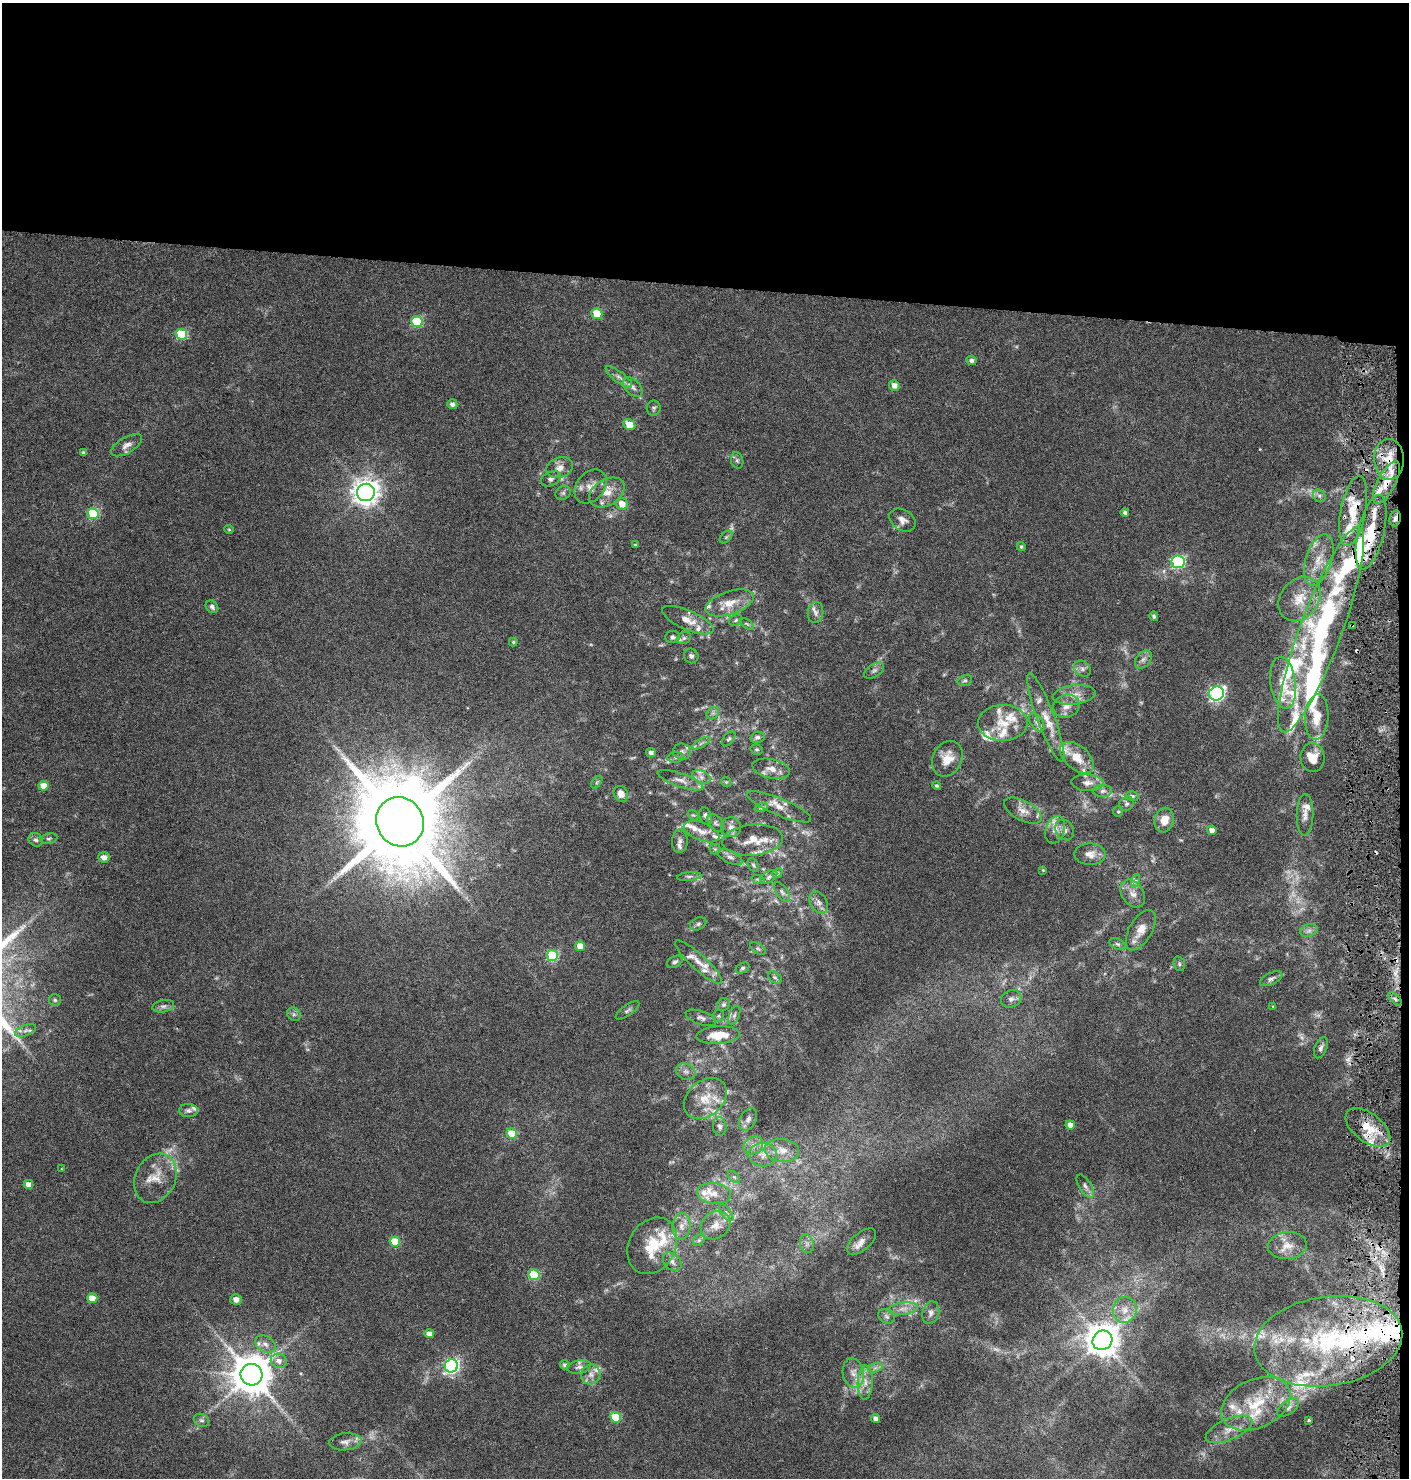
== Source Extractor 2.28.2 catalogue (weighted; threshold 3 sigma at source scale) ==
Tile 3 of 3 x 3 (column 3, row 1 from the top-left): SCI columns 3042-4448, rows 2960-4435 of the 4727 x 4435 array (HDU 1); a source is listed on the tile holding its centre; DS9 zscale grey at full resolution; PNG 1411 x 1480 px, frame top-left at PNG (2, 3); each listed source drawn as its Kron ellipse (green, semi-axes under 4 px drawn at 4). Shown black and unused: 20% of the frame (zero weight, under 3 of 6 exposures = <1% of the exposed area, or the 3 px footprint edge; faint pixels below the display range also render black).
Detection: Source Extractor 2.28.2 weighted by HDU 2 'WHT'; one run over the whole footprint, this tile lists its part. Background 0.0339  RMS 0.0029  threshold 0.0119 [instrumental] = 3 sigma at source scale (4.09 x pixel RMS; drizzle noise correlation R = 1.36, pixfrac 0.8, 0.0396/0.0396 arcsec/px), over >= 5 px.
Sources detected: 276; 14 too faint to see at this stretch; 2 inside a brighter object's white glare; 4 cosmic-ray / hot-pixel residue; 1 long thin detection or spike segment (spike, bleed or trail) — neither listed nor drawn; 56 inside a brighter listed object's ellipse — not listed separately; the other 199 listed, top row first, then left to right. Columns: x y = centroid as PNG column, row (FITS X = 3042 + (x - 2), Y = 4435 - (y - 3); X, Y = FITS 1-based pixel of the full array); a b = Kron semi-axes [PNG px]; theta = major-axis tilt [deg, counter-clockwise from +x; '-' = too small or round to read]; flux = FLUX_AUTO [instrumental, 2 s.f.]
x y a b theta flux
597 314 5 5 - 9
417 322 6 5 - 17
181 334 6 5 - 18
971 360 5 4 - 0.71
619 377 16 5 -37 1.3
894 385 5 5 - 1.6
633 387 12 7 -46 1.2
452 404 5 5 - 0.92
654 408 7 7 - 0.66
629 425 6 5 - 4
127 445 17 8 31 1.8
84 453 4 4 - 0.77
1389 459 20 15 -88 7
737 460 8 6 -74 0.64
560 468 14 10 19 2.2
551 479 10 7 26 1.1
1386 483 23 9 62 4.9
591 486 19 13 51 2.9
366 492 9 8 - 290
607 492 19 13 31 3.8
563 493 8 6 36 0.67
1319 496 7 5 -45 0.75
622 504 6 5 - 2.9
1353 511 35 12 79 7.3
1125 512 4 4 - 0.72
93 514 6 5 - 17
1395 518 8 5 79 0.93
902 520 14 10 -33 1.8
229 529 4 4 - 0.3
1371 532 38 13 77 10
726 537 7 4 45 0.49
636 545 3 3 - 0.42
1021 547 4 4 - 0.48
1319 560 27 13 72 5.5
1178 562 6 6 - 38
1300 599 24 19 52 6.6
730 603 25 11 18 4.8
212 607 7 5 -44 0.93
816 613 10 7 82 1.2
1154 616 5 4 - 0.65
688 620 28 9 -24 3.9
736 620 7 5 30 0.51
747 624 8 4 -35 0.43
1352 625 4 4 - 0.49
1321 630 109 21 70 58
673 637 7 6 - 0.67
684 638 7 6 - 0.57
513 642 4 4 - 0.34
691 656 7 7 - 0.8
1143 659 10 7 50 1.3
1082 669 9 7 -39 1.1
874 671 11 6 32 0.99
965 680 7 5 16 0.6
1283 683 26 12 -83 5.4
1216 694 7 7 - 69
1074 695 21 9 7 3.1
1066 706 13 11 18 2.3
713 713 7 5 44 0.66
1317 717 23 11 86 4.9
1046 718 47 8 -69 5.6
1003 723 25 18 1 6.9
1037 723 10 6 -53 0.99
757 737 7 5 12 0.89
729 739 8 5 51 0.53
701 743 10 4 29 0.68
757 749 6 5 - 0.44
651 752 5 4 - 0.98
682 752 9 8 - 1.1
676 757 8 5 6 0.71
1077 758 20 11 -41 4.6
1312 758 14 12 -84 4.3
947 759 18 14 63 4.2
771 769 19 9 -12 2.6
701 777 9 6 -27 1.3
680 780 24 6 -19 2.2
597 782 7 4 53 0.4
726 782 6 4 -44 0.31
1087 783 16 8 -2 1.9
43 786 5 5 - 3.2
937 786 4 4 - 0.46
1103 791 9 6 1 0.93
621 794 8 7 - 2.1
1132 796 6 5 - 0.49
1126 804 8 6 43 0.74
779 807 34 8 -23 3.4
761 808 7 4 19 0.46
1023 811 20 9 -28 2.5
1118 812 5 4 - 0.33
693 815 6 4 -40 0.37
1305 815 21 8 89 2
705 816 9 5 -73 0.85
1164 820 12 9 76 3.5
400 822 25 23 -57 4100
716 823 10 6 -49 0.81
731 827 10 10 - 1.5
1055 830 14 9 72 2.1
1065 830 11 9 -56 1.4
1212 830 5 4 - 1.5
702 832 19 9 -21 2.5
49 838 8 5 12 0.57
36 840 7 6 - 0.73
753 840 30 15 5 5
680 841 11 8 87 1.4
715 849 5 5 - 0.42
1090 854 16 10 -2 2.3
104 857 5 5 - 1.7
730 857 13 6 -27 1.2
753 865 7 5 -60 0.5
1043 870 4 4 - 0.25
777 873 5 4 - 0.36
689 876 12 4 6 0.72
769 877 9 5 34 0.76
758 879 7 4 -19 0.41
1135 881 7 4 72 0.55
782 892 11 5 -56 0.9
1133 893 15 11 -55 2.5
819 902 12 8 -59 1.5
698 924 8 6 27 0.71
1141 930 22 11 60 3.6
1309 930 9 6 16 0.99
1117 944 8 5 -26 0.68
580 946 5 5 - 2.6
758 948 9 5 -33 0.58
552 955 5 5 - 20
675 962 8 5 31 0.72
698 962 31 7 -42 3.7
1179 964 7 5 -71 0.53
742 968 7 5 28 0.58
775 977 8 5 -38 0.56
1271 979 12 5 26 0.94
1011 999 10 8 24 1.2
1395 999 8 3 -45 0.61
55 1000 6 6 - 0.48
724 1004 7 6 - 0.62
163 1006 11 6 11 1
1273 1006 4 3 - 0.19
628 1010 14 5 35 0.73
294 1014 7 6 - 0.74
734 1015 10 5 66 0.77
718 1016 6 5 - 0.5
701 1018 16 6 -18 1.2
26 1030 11 5 21 1
718 1035 22 8 4 5.6
1321 1048 11 6 67 1
686 1072 10 8 -23 1.2
705 1098 24 17 42 6.8
188 1110 9 6 -1 0.91
748 1119 12 8 61 1.4
1070 1125 5 4 - 1.6
720 1126 9 6 -82 1
1368 1127 26 14 -38 6.7
512 1134 5 5 - 6.8
753 1145 10 8 33 1.7
782 1150 17 11 -6 3.3
763 1155 14 12 -1 2.8
61 1169 3 2 - 0.18
734 1177 7 4 -44 0.53
155 1178 26 20 64 6
28 1184 5 4 - 2
1085 1186 13 6 -58 1.2
714 1194 17 10 -7 3.2
726 1213 10 5 -52 0.83
715 1225 16 13 35 3.2
681 1226 13 9 85 2.3
699 1240 6 5 - 0.6
395 1241 5 5 - 7.8
861 1242 17 9 40 2.1
807 1244 9 7 -76 1.1
652 1246 30 23 61 9.5
1287 1246 19 13 5 3.6
672 1262 10 8 -43 1.5
534 1275 5 5 - 13
92 1298 5 5 - 3.3
236 1299 5 5 - 1.8
903 1309 15 6 7 1.8
1125 1310 13 12 - 3
931 1313 11 8 74 1.2
886 1316 9 6 -34 0.79
429 1334 5 4 - 1.8
1102 1340 10 9 - 530
1328 1341 74 44 8 53
265 1344 11 7 -30 1.6
279 1361 8 7 - 1.4
565 1365 5 4 - 0.61
451 1366 7 6 - 68
579 1367 12 6 11 1.1
875 1368 7 4 18 0.78
853 1373 15 10 -78 2.7
591 1374 10 9 - 1.6
251 1375 11 10 - 940
865 1382 17 7 89 2.7
1256 1404 36 24 25 13
1288 1407 12 6 35 1.1
615 1417 5 5 - 10
876 1418 4 4 - 1.1
201 1420 8 6 -28 0.77
1309 1420 3 2 - 0.28
1229 1429 25 10 23 3.7
345 1442 16 8 6 1.8
Overlapping masked pixels (flux is a lower limit): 7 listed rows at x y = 1389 459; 1386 483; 1353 511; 1395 518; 1371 532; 1352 625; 1368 1127